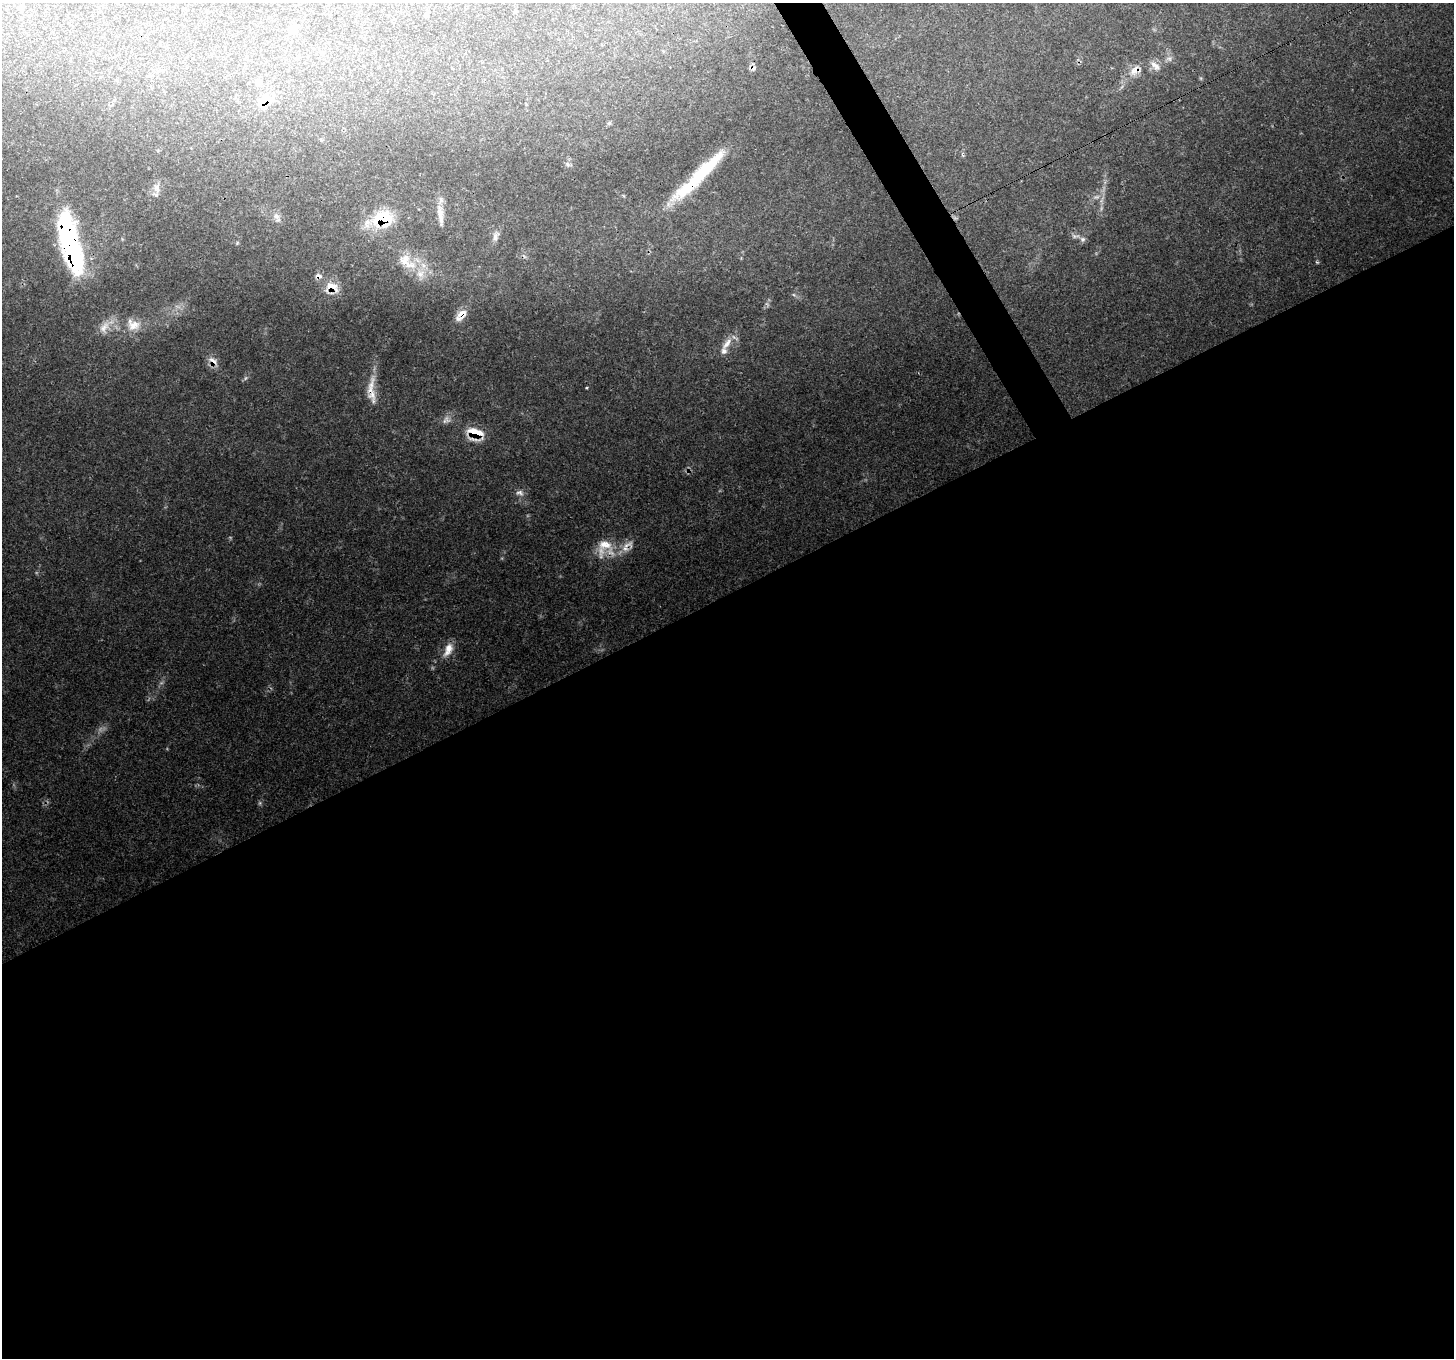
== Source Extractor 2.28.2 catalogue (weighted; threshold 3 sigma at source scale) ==
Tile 15 of 4 x 4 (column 3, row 4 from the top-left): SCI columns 2904-4355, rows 169-1524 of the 5806 x 5697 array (HDU 1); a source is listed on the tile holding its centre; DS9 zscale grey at full resolution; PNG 1456 x 1360 px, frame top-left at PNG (2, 3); no overlay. Shown black and unused: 57% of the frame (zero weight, under 3 of 4 exposures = <1% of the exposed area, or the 3 px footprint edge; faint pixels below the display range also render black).
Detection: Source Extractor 2.28.2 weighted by HDU 2 'WHT'; one run over the whole footprint, this tile lists its part. Background 0.0754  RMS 0.0031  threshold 0.014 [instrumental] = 3 sigma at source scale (4.5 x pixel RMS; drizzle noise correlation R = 1.50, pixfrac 1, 0.0396/0.0396 arcsec/px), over >= 5 px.
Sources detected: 47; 6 too faint to see at this stretch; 1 inside a brighter object's white glare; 1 cosmic-ray / hot-pixel residue — not listed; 4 inside a brighter listed object's ellipse — not listed separately; the other 35 listed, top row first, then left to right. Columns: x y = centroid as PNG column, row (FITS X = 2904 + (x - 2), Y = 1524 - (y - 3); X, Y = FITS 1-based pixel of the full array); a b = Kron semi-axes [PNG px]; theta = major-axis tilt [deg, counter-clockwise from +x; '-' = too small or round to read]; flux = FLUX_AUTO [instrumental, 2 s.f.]
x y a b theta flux
22 7 9 6 64 0.76
294 28 16 9 61 2.7
1169 59 9 6 -17 1.1
1156 66 14 8 -65 2.2
1135 70 20 12 34 4.6
258 83 10 6 -24 1.3
265 101 16 12 35 6.7
609 123 7 4 45 0.51
568 164 10 5 -24 0.94
703 171 68 15 44 21
157 188 15 8 -81 2
440 215 31 7 -84 3.7
277 217 16 7 -66 1.8
383 219 27 22 10 17
496 236 15 8 75 1.8
1075 236 11 5 2 0.98
1083 239 7 7 - 1
70 243 67 19 -76 63
407 262 35 17 -36 11
1317 262 6 3 -18 0.35
332 288 21 17 -9 5.7
794 295 6 4 -19 0.47
461 315 18 10 47 3.7
133 325 22 17 -25 6.4
104 327 22 11 59 4.1
727 343 21 8 54 3.6
213 361 17 8 -40 2.5
586 388 3 3 - 0.31
372 390 43 11 -89 6.1
445 420 15 5 60 1.4
475 433 22 15 -15 7.7
520 493 12 8 -15 1.6
604 547 29 19 61 8.7
625 548 25 10 17 5
448 650 21 10 62 4
Overlapping masked pixels (flux is a lower limit): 11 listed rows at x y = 1135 70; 265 101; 383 219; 70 243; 332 288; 461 315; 213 361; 372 390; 475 433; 604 547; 625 548